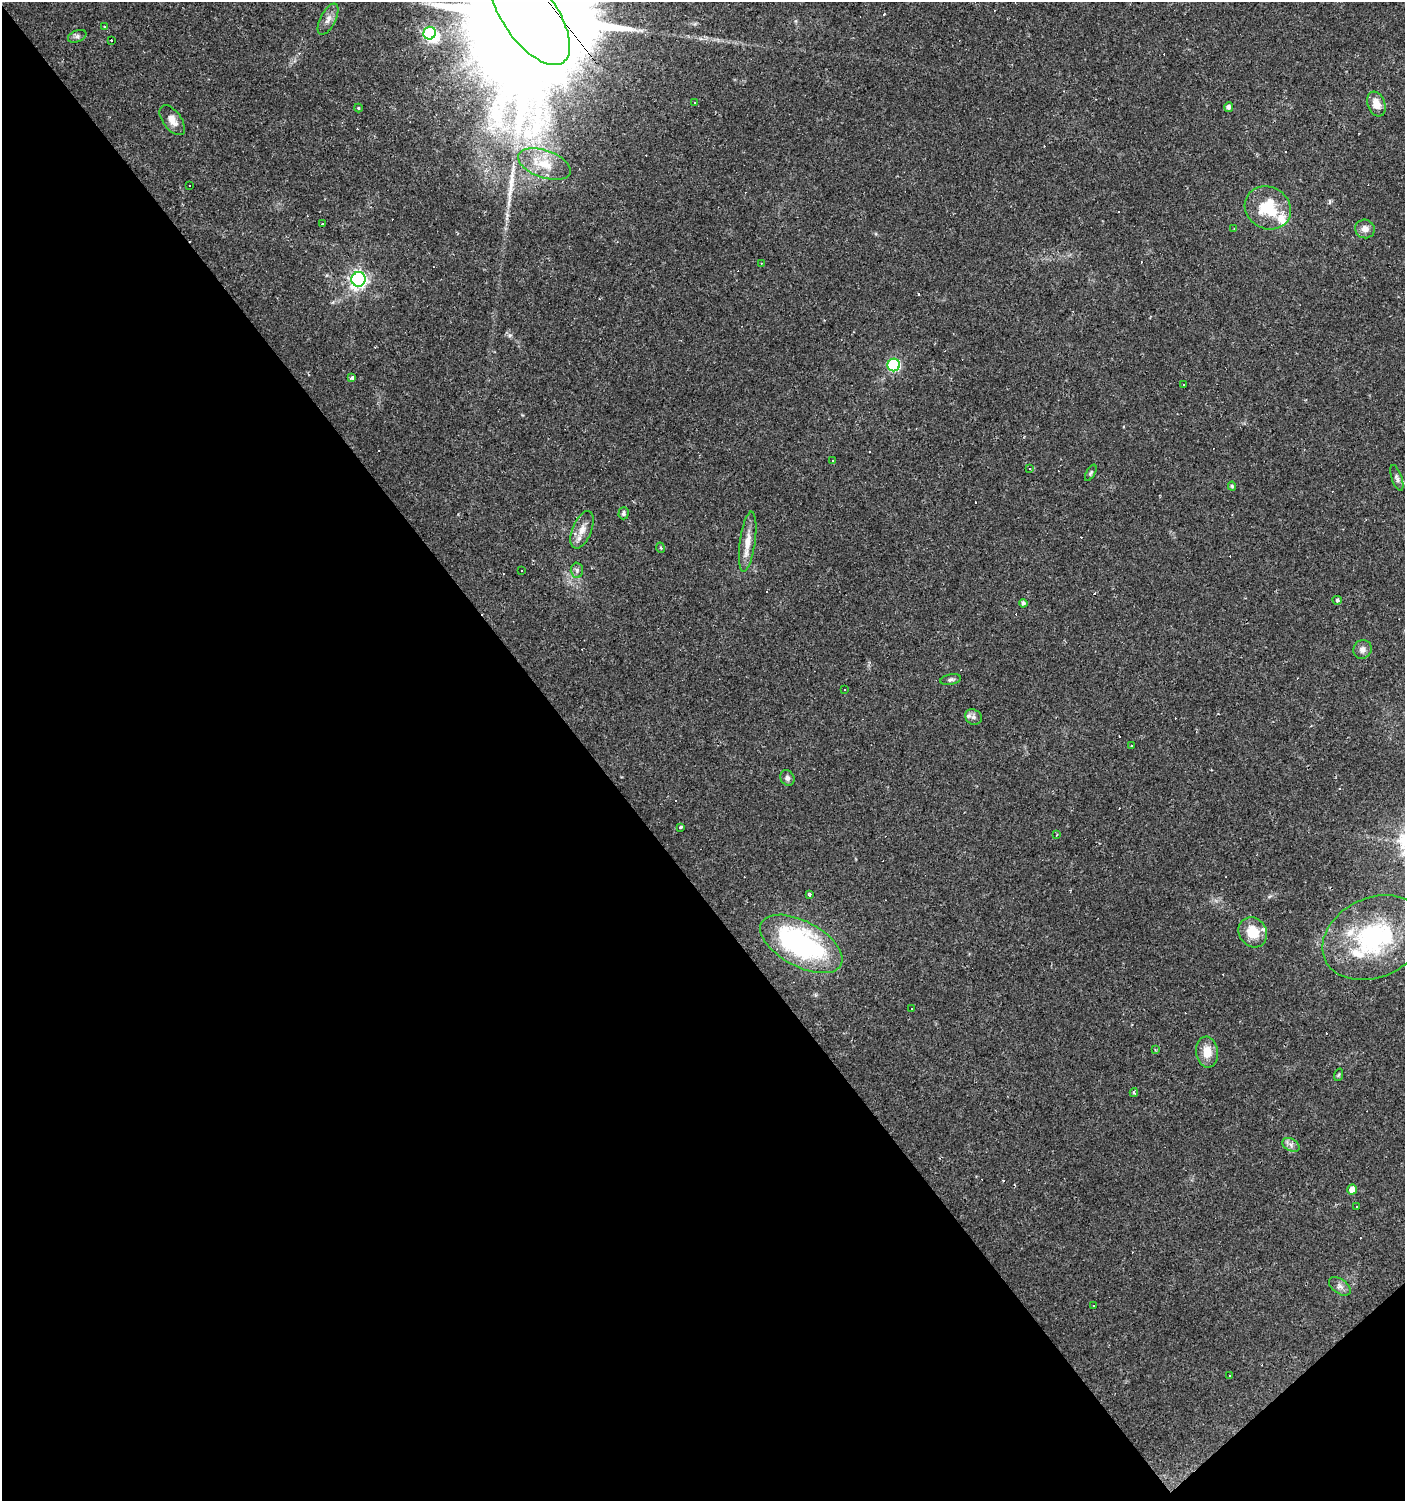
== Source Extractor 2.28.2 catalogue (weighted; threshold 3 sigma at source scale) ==
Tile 14 of 4 x 4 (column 2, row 4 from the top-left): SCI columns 1541-2943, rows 1-1499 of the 5951 x 5996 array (HDU 1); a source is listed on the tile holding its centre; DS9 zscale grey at full resolution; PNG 1407 x 1503 px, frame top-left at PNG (2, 2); each listed source drawn as its Kron ellipse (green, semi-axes under 4 px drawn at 4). Shown black and unused: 43% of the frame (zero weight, under 2 of 3 exposures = <1% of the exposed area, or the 3 px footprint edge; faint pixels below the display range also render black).
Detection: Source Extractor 2.28.2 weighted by HDU 2 'WHT'; one run over the whole footprint, this tile lists its part. Background 0.0314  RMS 0.0036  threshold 0.0161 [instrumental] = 3 sigma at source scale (4.5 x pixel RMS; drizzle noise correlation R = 1.50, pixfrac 1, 0.0396/0.0396 arcsec/px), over >= 5 px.
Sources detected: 117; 1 inside a brighter object's white glare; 52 cosmic-ray / hot-pixel residue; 1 long thin detection or spike segment (spike, bleed or trail) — neither listed nor drawn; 5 inside a brighter listed object's ellipse — not listed separately; the other 58 listed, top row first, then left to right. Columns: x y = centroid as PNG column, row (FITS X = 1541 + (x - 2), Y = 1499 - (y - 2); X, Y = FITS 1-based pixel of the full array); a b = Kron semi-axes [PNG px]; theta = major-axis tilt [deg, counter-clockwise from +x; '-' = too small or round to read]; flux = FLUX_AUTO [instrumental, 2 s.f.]
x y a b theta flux
530 15 58 27 -55 26000
328 19 17 7 62 2.5
105 27 3 2 - 0.37
430 33 6 6 - 37
77 36 10 6 21 0.94
112 40 3 3 - 1.4
694 103 3 2 - 0.45
1376 104 13 8 -70 4.2
1229 107 5 4 - 1.2
358 108 4 4 - 0.36
172 120 17 9 -54 3.4
544 164 27 13 -19 8.7
189 185 3 2 - 0.38
1268 208 24 21 -29 15
322 224 3 3 - 1
1234 229 3 2 - 0.26
1365 229 10 9 - 2.3
761 263 2 2 - 0.27
359 279 7 7 - 140
894 365 6 6 - 42
352 377 3 3 - 2.4
1183 384 3 2 - 0.42
832 460 3 2 - 0.41
1030 468 3 3 - 0.83
1091 473 9 4 61 0.57
1397 478 13 5 -71 1.1
1232 486 4 4 - 0.61
623 513 6 5 - 0.81
582 530 20 9 67 3.9
748 542 30 8 82 5
661 548 5 3 - 0.36
577 570 7 6 - 1
522 571 3 3 - 3.4
1337 600 4 4 - 0.66
1023 603 4 4 - 0.85
1362 649 9 9 - 1.9
951 680 10 5 11 0.87
845 690 3 3 - 1.6
973 717 8 7 - 1.5
1131 745 3 2 - 0.42
787 778 8 6 -59 1.2
681 827 4 3 - 0.59
1056 835 4 2 - 0.33
810 894 3 3 - 0.78
1253 932 16 13 -56 8.1
1374 938 54 39 25 50
801 944 45 22 -28 71
912 1009 2 2 - 0.28
1155 1049 3 3 - 0.32
1207 1052 15 11 -85 5.3
1338 1075 6 4 70 0.48
1134 1092 4 4 - 0.56
1291 1145 9 6 -30 1.4
1352 1189 5 5 - 2.9
1356 1207 3 2 - 0.58
1340 1286 12 7 -36 1.6
1094 1305 3 3 - 0.49
1229 1376 3 2 - 0.3
Overlapping masked pixels (flux is a lower limit): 1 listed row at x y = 530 15
Isophote crosses this tile's border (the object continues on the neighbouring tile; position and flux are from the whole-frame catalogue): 1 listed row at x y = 530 15
Unlisted compact peaks at least as high as the median listed source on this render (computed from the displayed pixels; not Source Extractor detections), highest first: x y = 510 335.